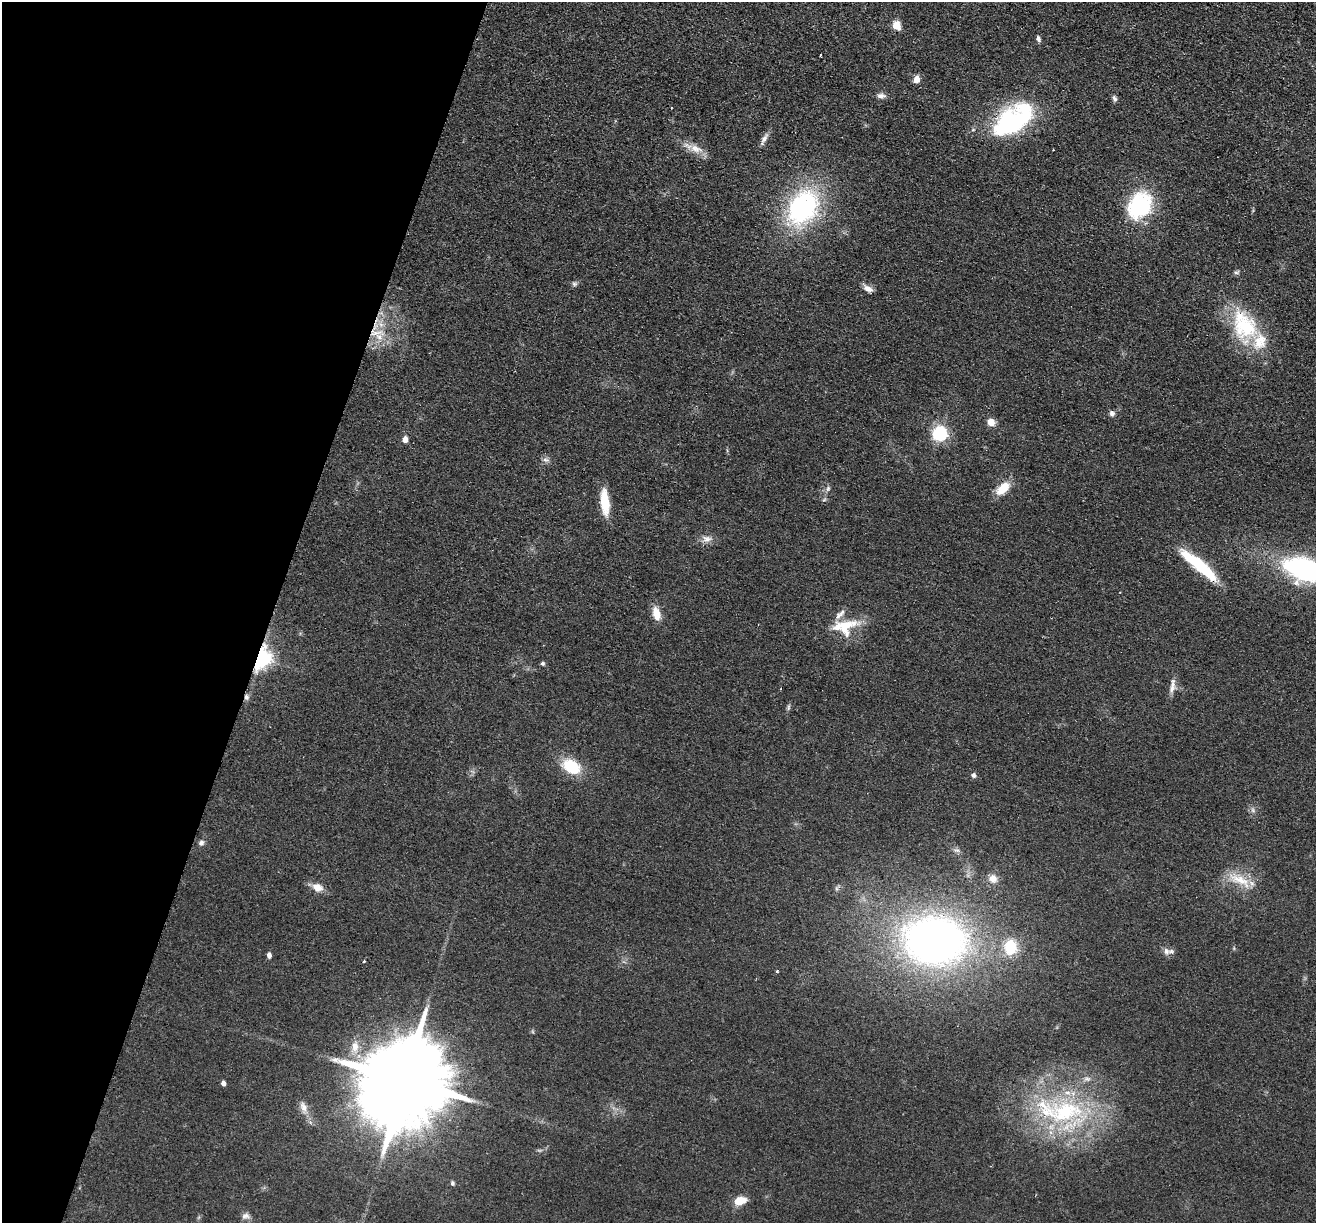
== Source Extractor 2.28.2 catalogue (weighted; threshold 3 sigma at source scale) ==
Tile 9 of 4 x 4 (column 1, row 3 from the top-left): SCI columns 20-1333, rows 1409-2629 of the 5292 x 5384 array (HDU 1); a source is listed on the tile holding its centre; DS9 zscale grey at full resolution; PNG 1318 x 1225 px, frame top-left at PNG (2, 2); no overlay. Shown black and unused: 21% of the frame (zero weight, under 2 of 3 exposures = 3% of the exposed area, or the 3 px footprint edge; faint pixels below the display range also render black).
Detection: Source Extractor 2.28.2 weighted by HDU 2 'WHT'; one run over the whole footprint, this tile lists its part. Background 0.0571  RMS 0.009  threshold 0.0403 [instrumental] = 3 sigma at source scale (4.5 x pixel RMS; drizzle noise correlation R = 1.50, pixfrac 1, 0.05/0.05 arcsec/px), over >= 5 px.
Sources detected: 65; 1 too faint to see at this stretch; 1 inside a brighter object's white glare — not listed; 5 inside a brighter listed object's ellipse — not listed separately; the other 58 listed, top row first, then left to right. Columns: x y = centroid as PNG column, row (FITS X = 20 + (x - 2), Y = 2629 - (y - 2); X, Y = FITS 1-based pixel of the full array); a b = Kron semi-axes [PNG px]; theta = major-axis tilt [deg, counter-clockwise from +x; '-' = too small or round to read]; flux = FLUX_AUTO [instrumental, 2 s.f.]
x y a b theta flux
896 25 9 8 - 10
1038 39 7 5 -63 2.3
820 55 3 2 - 0.87
916 79 5 4 - 13
881 96 11 7 -6 3.6
1114 98 9 5 -63 2.4
1010 124 42 27 32 110
764 139 19 6 63 4.4
696 149 21 9 -26 11
1140 206 24 19 58 93
803 208 39 28 60 140
1236 272 8 5 11 1.9
574 284 7 5 13 2.1
868 288 13 7 -25 5.3
381 324 9 6 -68 5
1244 326 47 31 -68 69
376 333 22 7 10 11
1112 413 7 6 - 2.8
991 422 7 6 - 9.2
939 433 6 6 - 220
405 439 5 4 - 7.4
545 460 9 4 -9 2.2
1003 488 20 11 41 15
828 489 7 5 69 2.1
605 502 27 9 -84 24
707 539 14 9 -4 6
1199 565 51 11 -40 49
1305 569 36 18 -17 170
656 613 17 9 -76 11
845 626 36 20 12 30
260 658 7 6 - 630
542 663 5 5 - 1.5
1172 686 22 6 80 6
246 697 7 6 - 2.8
788 707 8 4 81 1.6
571 767 19 13 -29 34
974 775 7 6 - 2.3
1253 810 7 4 -89 1.9
201 843 8 6 47 2.7
957 850 7 4 -18 1.9
993 879 12 10 -58 6.8
1239 880 37 12 -27 21
317 887 12 9 -22 8.8
935 940 53 40 -4 500
1010 947 16 13 -87 27
1166 951 11 7 -68 3.9
269 955 5 4 - 3.6
364 961 3 3 - 1.2
777 971 3 3 - 2.4
355 1047 17 10 87 11
1087 1079 9 6 -8 3
404 1080 27 18 68 20000
223 1083 5 4 - 3.7
303 1107 16 8 -72 6.7
1065 1112 58 32 6 120
452 1183 5 4 - 1.8
740 1201 14 9 16 11
246 1216 12 8 1 4
Overlapping masked pixels (flux is a lower limit): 4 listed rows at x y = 376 333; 1199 565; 260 658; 246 697
Isophote crosses this tile's border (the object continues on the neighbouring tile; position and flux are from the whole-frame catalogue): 1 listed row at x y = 1305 569